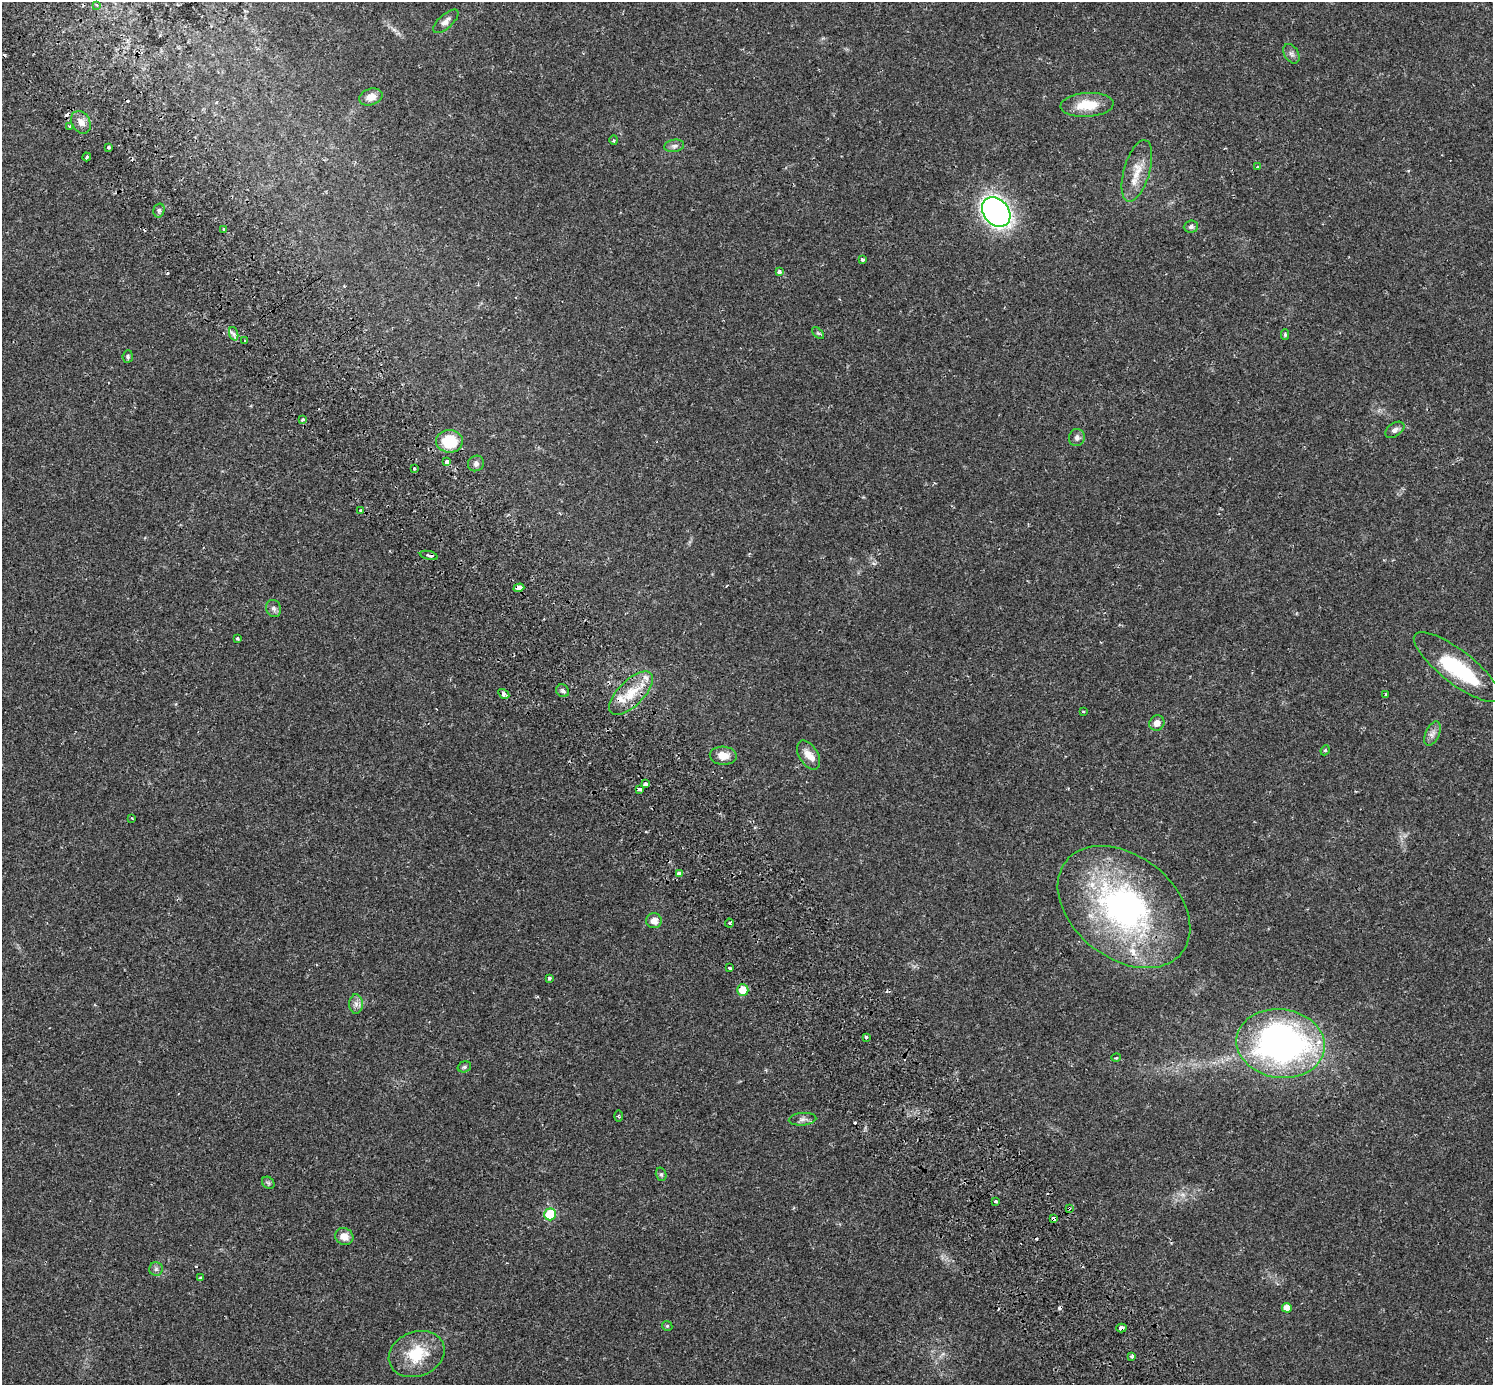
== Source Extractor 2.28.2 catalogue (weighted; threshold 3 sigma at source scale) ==
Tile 11 of 4 x 4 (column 3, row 3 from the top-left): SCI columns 3051-4541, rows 1614-2996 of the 6115 x 6057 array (HDU 1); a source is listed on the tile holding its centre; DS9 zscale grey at full resolution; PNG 1495 x 1387 px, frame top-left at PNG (2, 2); each listed source drawn as its Kron ellipse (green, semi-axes under 4 px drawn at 4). Shown black and unused: <1% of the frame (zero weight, under 2 of 3 exposures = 5% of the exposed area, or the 3 px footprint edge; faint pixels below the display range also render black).
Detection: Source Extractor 2.28.2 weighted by HDU 2 'WHT'; one run over the whole footprint, this tile lists its part. Background 0.0176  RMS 0.0027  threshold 0.0122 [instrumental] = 3 sigma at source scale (4.5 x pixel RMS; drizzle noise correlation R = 1.50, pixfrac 1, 0.0396/0.0396 arcsec/px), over >= 5 px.
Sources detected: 95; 1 inside a brighter object's white glare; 12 cosmic-ray / hot-pixel residue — neither listed nor drawn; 4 inside a brighter listed object's ellipse — not listed separately; the other 78 listed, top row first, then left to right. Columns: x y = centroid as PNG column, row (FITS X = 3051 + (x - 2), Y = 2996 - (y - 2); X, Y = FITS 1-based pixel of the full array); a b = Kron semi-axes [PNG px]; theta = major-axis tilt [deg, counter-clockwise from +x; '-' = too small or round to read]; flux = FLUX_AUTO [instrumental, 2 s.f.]
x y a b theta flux
97 5 3 3 - 0.22
446 21 16 7 42 1.3
1291 54 11 7 -58 0.88
371 97 12 8 17 2.1
1087 105 26 12 3 6.3
81 122 12 9 -60 1.8
70 126 3 3 - 0.7
614 140 5 4 - 0.32
674 146 10 6 10 0.85
109 147 3 3 - 0.68
87 157 4 3 - 0.55
1258 167 4 3 - 0.27
1137 171 32 13 74 4.9
159 210 7 5 75 0.57
996 212 16 12 -50 93
1191 227 7 6 - 0.71
224 229 3 3 - 0.92
862 259 4 3 - 0.5
779 272 3 3 - 0.99
818 333 7 4 -44 0.37
234 334 7 4 -71 0.66
1285 335 5 4 - 0.39
245 340 3 2 - 0.47
128 357 6 5 - 0.44
302 420 3 3 - 1.1
1395 430 10 6 35 1
1077 438 8 8 - 0.88
449 441 13 11 -1 8.8
447 462 4 4 - 3.5
476 463 8 7 - 0.91
414 468 3 3 - 0.44
361 510 3 3 - 0.82
429 555 9 4 -14 1.3
519 588 5 4 - 5.1
274 608 9 7 -63 0.89
237 638 4 3 - 0.49
1457 667 53 16 -38 19
563 691 7 6 - 0.65
631 693 28 12 45 6.5
504 694 6 3 -31 12
1386 694 4 3 - 0.35
1083 712 4 2 - 0.24
1157 723 8 7 - 1.7
1432 734 13 6 66 1.3
1325 750 5 4 - 0.35
808 755 16 9 -59 2.4
723 756 13 9 -3 2.8
646 784 4 3 - 1.9
640 789 3 3 - 1.7
132 818 3 3 - 0.27
679 873 4 3 - 1
1124 907 74 51 -38 69
654 921 7 7 - 1.9
729 923 4 4 - 0.31
730 968 3 2 - 0.76
549 978 4 3 - 0.7
743 990 6 6 - 3.5
356 1004 10 6 -90 1.2
866 1037 3 3 - 0.63
1281 1043 44 34 -8 86
1116 1058 5 3 - 0.24
464 1067 7 5 16 0.51
618 1116 6 4 -89 0.29
803 1119 14 6 4 1
661 1174 7 5 -75 0.44
268 1183 7 5 -44 0.45
996 1201 3 3 - 0.69
1069 1208 4 3 - 0.5
550 1214 6 6 - 12
1054 1218 4 3 - 4.4
344 1237 9 8 - 2.3
156 1269 7 6 - 0.63
200 1278 3 3 - 0.64
1287 1308 5 5 - 2.3
667 1326 5 4 - 0.32
1121 1328 5 3 - 1.9
417 1354 28 22 21 9.4
1131 1357 3 3 - 0.75
Overlapping masked pixels (flux is a lower limit): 7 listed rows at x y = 429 555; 519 588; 631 693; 743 990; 1069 1208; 1054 1218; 1121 1328